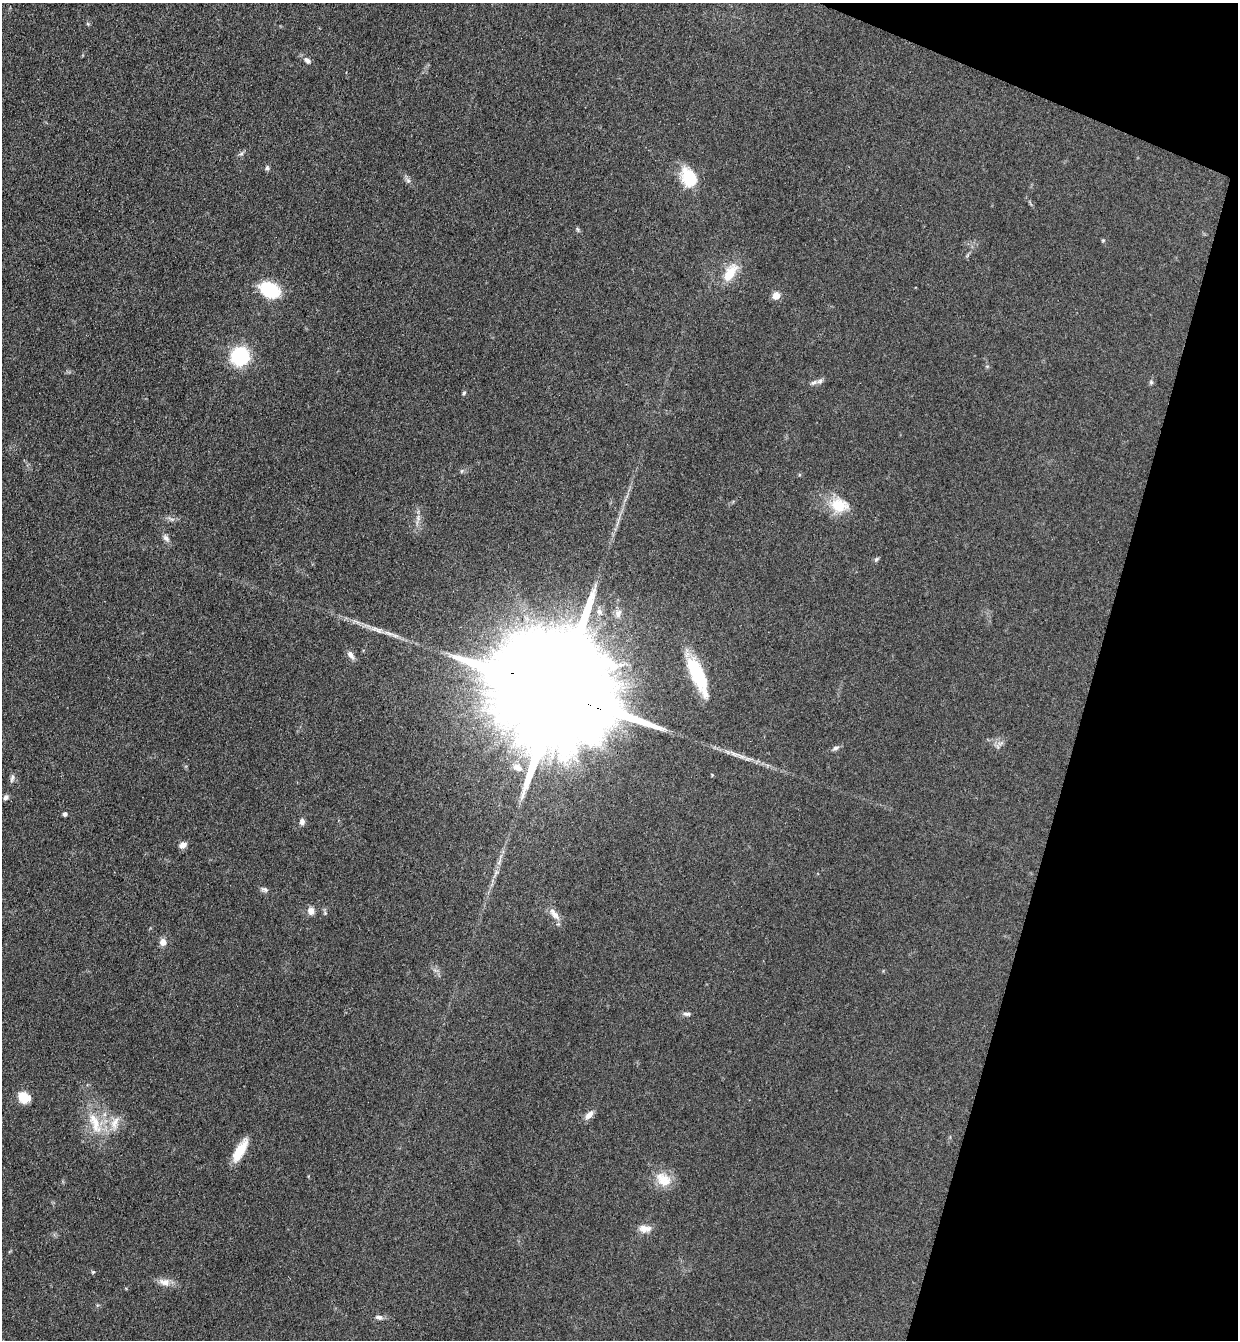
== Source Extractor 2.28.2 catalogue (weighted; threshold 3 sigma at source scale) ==
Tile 8 of 4 x 4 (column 4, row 2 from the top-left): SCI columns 3895-5130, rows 2699-4036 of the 5447 x 5397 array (HDU 1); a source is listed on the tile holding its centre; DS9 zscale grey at full resolution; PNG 1240 x 1342 px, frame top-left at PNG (2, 3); no overlay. Shown black and unused: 14% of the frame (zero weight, under 3 of 4 exposures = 5% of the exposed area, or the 3 px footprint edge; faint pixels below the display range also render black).
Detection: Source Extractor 2.28.2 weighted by HDU 2 'WHT'; one run over the whole footprint, this tile lists its part. Background 0.101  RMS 0.0071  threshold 0.0321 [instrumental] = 3 sigma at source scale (4.5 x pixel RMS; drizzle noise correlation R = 1.50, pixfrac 1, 0.05/0.05 arcsec/px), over >= 5 px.
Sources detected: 49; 1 too faint to see at this stretch — not listed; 1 inside a brighter listed object's ellipse — not listed separately; the other 47 listed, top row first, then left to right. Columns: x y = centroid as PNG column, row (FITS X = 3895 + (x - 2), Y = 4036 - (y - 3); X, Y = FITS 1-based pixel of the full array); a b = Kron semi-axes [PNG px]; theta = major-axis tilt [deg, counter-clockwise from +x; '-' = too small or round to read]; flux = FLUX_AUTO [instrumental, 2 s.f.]
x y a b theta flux
88 24 6 4 -71 0.85
307 60 10 6 -39 2.9
241 154 7 5 9 1.6
267 168 6 6 - 1.5
689 178 21 14 -67 27
408 180 8 6 -66 2.1
577 229 7 4 -73 1.1
1103 240 6 3 19 0.69
730 273 28 13 56 16
270 290 15 10 -27 53
776 295 5 5 - 12
240 356 12 12 - 68
814 382 11 5 26 2.4
1151 382 7 5 -88 1.3
464 393 5 5 - 1.1
462 471 6 4 88 0.95
839 505 26 19 -13 19
418 518 10 5 -77 2.9
166 538 11 7 -49 2.8
876 559 7 5 41 1.3
599 611 9 7 -65 3
618 614 12 8 72 3.9
351 655 13 7 -52 3.7
697 675 41 13 -66 44
556 691 61 24 -23 50000
835 748 9 6 15 2.1
517 767 15 9 -31 6
12 778 12 5 76 2.1
5 797 7 5 80 2.1
65 814 6 5 - 1.5
302 821 8 6 -89 2.9
183 845 10 7 28 3.5
264 889 10 5 -7 2
311 911 9 8 - 4.4
554 914 21 8 -51 5.7
163 942 9 8 - 4.2
687 1014 10 6 -1 2.2
24 1097 12 9 -37 14
589 1115 13 7 48 4.6
95 1123 35 13 -69 20
115 1123 23 10 72 9
240 1150 26 11 60 15
663 1179 23 17 -36 14
645 1229 16 9 -2 6
93 1272 5 4 - 0.86
164 1282 17 10 -14 6.1
379 1317 9 6 -11 2.4
Overlapping masked pixels (flux is a lower limit): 1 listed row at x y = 556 691